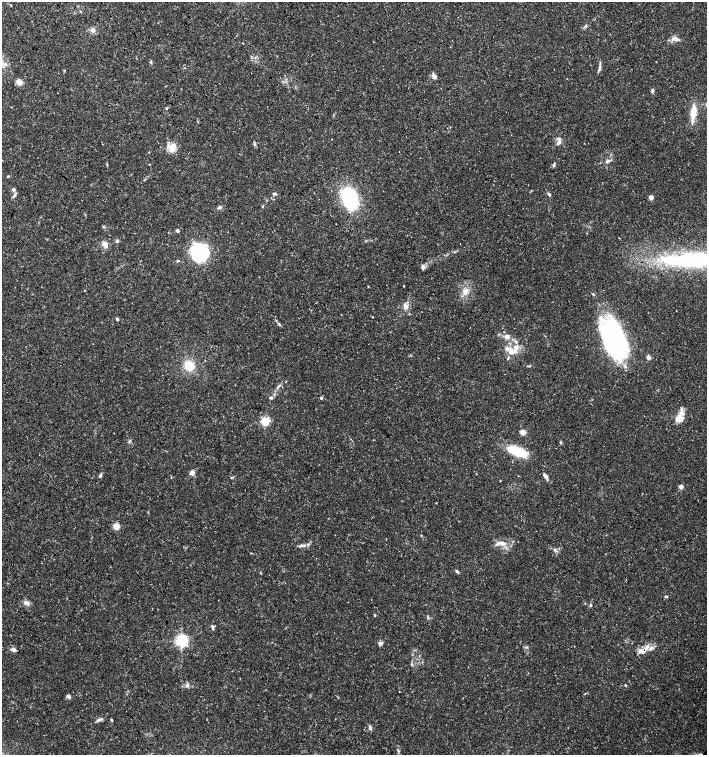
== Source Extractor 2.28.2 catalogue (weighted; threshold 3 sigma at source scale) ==
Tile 11 of 4 x 4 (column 3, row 3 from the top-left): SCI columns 3048-4457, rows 1506-3010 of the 6026 x 6025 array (HDU 1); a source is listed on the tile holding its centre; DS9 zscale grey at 2 x 2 block average (1 PNG px = mean of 2 x 2 image px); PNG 709 x 757 px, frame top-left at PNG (2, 2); no overlay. Shown black and unused: <1% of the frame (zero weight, under 3 of 5 exposures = <1% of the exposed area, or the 3 px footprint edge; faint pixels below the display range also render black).
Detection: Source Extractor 2.28.2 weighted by HDU 2 'WHT'; one run over the whole footprint, this tile lists its part. Background 0.0583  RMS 0.003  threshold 0.0134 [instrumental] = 3 sigma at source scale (4.5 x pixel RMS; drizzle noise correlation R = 1.50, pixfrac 1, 0.0396/0.0396 arcsec/px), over >= 5 px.
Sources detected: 99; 4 inside a brighter object's white glare — not listed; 6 inside a brighter listed object's ellipse — not listed separately; the other 89 listed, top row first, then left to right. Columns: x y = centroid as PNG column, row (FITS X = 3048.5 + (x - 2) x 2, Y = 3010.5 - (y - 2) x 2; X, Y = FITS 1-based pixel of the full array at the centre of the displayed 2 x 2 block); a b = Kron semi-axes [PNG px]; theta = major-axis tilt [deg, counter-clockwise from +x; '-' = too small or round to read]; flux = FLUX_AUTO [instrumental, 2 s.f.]
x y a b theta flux
11 5 3 2 - 0.47
586 26 4 3 - 0.91
93 30 4 4 - 3.3
676 39 7 4 -86 2.1
151 62 4 3 - 0.86
599 68 10 3 77 2.1
64 70 3 2 - 0.37
434 76 6 4 -63 3
19 82 6 5 - 4.4
652 90 5 3 - 1.2
166 108 3 2 - 0.53
693 112 16 5 83 13
559 142 9 4 53 2.5
254 144 4 3 - 0.87
172 148 10 8 72 8
607 161 4 3 - 1
149 164 3 2 - 0.33
554 165 4 3 - 0.94
8 176 3 2 - 0.55
13 190 3 3 - 3.5
274 194 6 3 1 1
549 194 5 3 - 1.1
14 195 6 4 56 1.6
651 197 5 4 - 2.2
350 198 22 15 -65 59
219 207 5 4 - 1.5
103 227 3 3 - 0.55
177 231 3 3 - 2.2
117 241 4 3 - 1.5
105 244 7 5 -51 4.9
202 248 19 9 -35 17
691 260 75 16 1 110
178 261 3 3 - 0.81
423 267 7 4 -86 1.9
404 286 2 2 - 0.36
368 287 2 2 - 0.44
466 291 7 6 - 4.3
593 294 3 3 - 0.65
406 306 7 6 - 3.2
372 317 2 2 - 0.42
117 319 4 3 - 0.97
279 324 4 3 - 0.83
507 336 4 4 - 4.8
516 342 4 4 - 1.2
510 343 3 3 - 0.78
615 348 11 6 -22 140
512 352 13 6 24 7.6
648 358 4 3 - 2.9
189 366 12 10 -67 13
529 366 3 2 - 0.54
278 387 8 3 53 1.6
271 398 4 3 - 1.2
321 398 3 2 - 1.5
681 409 22 5 -80 4.1
677 419 12 7 -26 5.4
265 421 3 3 - 66
522 432 3 3 - 6.8
561 442 4 3 - 0.77
516 451 23 8 -23 27
192 473 6 6 - 2.4
100 475 6 3 69 1.3
545 476 8 4 -54 2.2
231 478 3 2 - 0.38
500 481 2 2 - 0.28
681 487 4 3 - 3.1
116 526 7 7 - 4.4
386 539 2 2 - 0.34
502 543 8 5 -29 3.7
302 545 6 4 -5 1.8
555 550 5 4 - 1.5
456 571 4 3 - 1.1
666 596 4 3 - 0.85
26 603 7 5 -22 3.1
591 605 3 3 - 0.95
375 615 3 2 - 0.55
212 627 6 3 -75 1.7
181 640 4 4 - 170
381 643 6 4 -4 1.6
647 647 8 5 61 3.2
13 649 7 4 -24 2.2
642 651 10 5 -7 4.5
411 665 3 2 - 0.55
187 685 5 4 - 1.8
625 685 2 2 - 0.73
69 697 6 3 -32 1.7
99 720 9 3 22 1.8
111 720 3 2 - 0.85
370 728 6 3 -72 1.6
398 751 4 2 - 0.65
Isophote crosses this tile's border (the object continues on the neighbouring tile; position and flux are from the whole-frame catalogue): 2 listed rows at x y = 693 112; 691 260
Diffuse or blended objects may show on this block-average render without a row.